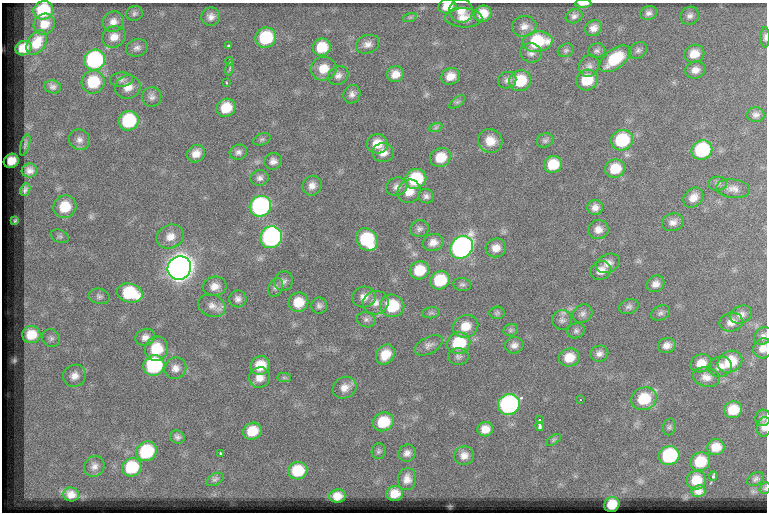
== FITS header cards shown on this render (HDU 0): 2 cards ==
NAXIS1  =                  765
NAXIS2  =                  510

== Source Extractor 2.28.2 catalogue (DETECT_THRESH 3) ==
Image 765 x 510 px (HDU 0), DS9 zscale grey, 1 PNG px = 1 image px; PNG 769 x 514 px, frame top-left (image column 1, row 510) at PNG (2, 3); each listed source drawn as its Kron ellipse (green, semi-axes under 4 px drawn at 4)
Background 56.1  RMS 6.1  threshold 18.4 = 3 sigma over >= 5 px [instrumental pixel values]
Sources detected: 189; all 189 listed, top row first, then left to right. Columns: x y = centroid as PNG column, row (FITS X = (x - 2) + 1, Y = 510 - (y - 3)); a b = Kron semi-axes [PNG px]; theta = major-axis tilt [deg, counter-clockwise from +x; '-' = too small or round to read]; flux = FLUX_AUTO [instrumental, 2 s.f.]
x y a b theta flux
583 4 8 2 2 2200
447 6 9 7 14 5800
43 10 10 9 - 19000
461 11 12 11 - 4300
134 13 8 7 - 1200
648 13 9 7 18 1600
483 14 8 8 - 6700
574 16 8 7 - 1400
690 16 9 8 - 1800
211 17 9 9 - 2500
410 17 7 4 18 790
464 18 18 9 -2 4700
113 22 11 10 - 2900
44 24 11 10 - 4600
524 26 12 10 9 3100
593 28 9 7 40 2600
114 37 12 10 28 4000
765 37 10 4 90 1300
266 38 11 10 - 23000
537 42 15 10 8 23000
37 43 13 9 58 6100
368 44 12 9 19 2600
228 46 3 3 - 450
322 47 9 8 - 10000
23 48 8 7 - 4800
137 48 11 8 16 1900
566 50 8 6 24 940
638 50 10 7 39 1400
597 51 8 7 - 1200
531 53 11 9 -18 2100
694 54 10 9 - 5600
615 59 18 9 37 18000
95 60 11 10 - 57000
230 61 4 3 - 330
589 66 11 9 67 2100
229 68 7 3 80 510
324 69 13 11 11 6700
695 70 10 8 16 2800
395 74 8 8 - 3800
338 76 11 9 32 2200
450 76 9 8 - 4500
122 80 11 7 3 1700
507 80 9 8 - 1700
587 80 11 10 - 11000
520 81 11 10 - 14000
93 82 12 11 - 16000
227 83 4 2 - 330
53 87 8 6 -15 1300
128 87 13 11 20 4800
352 94 9 8 - 2000
152 97 10 9 - 1900
457 102 9 4 35 920
226 108 10 9 - 9400
756 115 9 7 -2 1700
129 121 10 9 - 26000
436 127 7 4 20 860
262 139 9 5 22 990
79 140 11 10 - 2300
545 140 8 7 - 1100
622 140 11 10 - 26000
490 141 12 11 - 5700
377 144 10 9 - 6300
25 145 11 4 72 900
702 150 10 9 - 33000
238 152 9 7 14 1600
383 153 11 9 -1 3300
196 154 9 8 - 3800
440 157 11 9 26 8300
11 161 8 7 - 4300
273 161 9 8 - 2100
553 164 9 8 - 10000
615 168 10 9 - 9600
29 170 8 7 - 2800
260 178 9 8 - 1700
416 179 11 9 31 23000
718 184 9 7 4 1400
312 186 10 9 - 2900
397 187 11 9 19 2200
733 189 17 9 -6 3200
25 190 6 4 68 1400
409 191 12 11 - 5300
426 196 8 7 - 1500
693 198 11 8 45 3600
260 206 11 10 - 81000
65 207 12 11 - 11000
595 207 8 7 - 2300
15 221 4 2 - 440
673 222 11 8 16 2400
419 229 9 8 - 1500
598 230 10 9 - 3300
60 236 9 6 -22 1100
170 237 14 11 24 4400
271 237 11 10 - 94000
367 240 12 10 -51 26000
433 242 10 8 17 3200
461 247 12 10 42 170000
496 248 10 9 - 3700
608 263 12 9 25 3200
179 268 12 11 - 560000
419 270 10 9 - 10000
601 271 10 9 - 3500
440 280 10 9 - 16000
284 281 10 9 - 1700
462 284 9 6 -8 1200
655 284 9 8 - 2600
215 286 12 9 13 3600
275 288 10 7 64 1400
130 293 13 9 -14 21000
99 296 10 7 -15 1500
364 297 12 10 12 3500
238 299 8 8 - 1900
298 302 10 9 - 8100
376 303 13 11 19 3800
212 306 14 11 -21 3300
319 306 8 8 - 1400
392 306 12 11 - 16000
629 307 10 7 19 1400
431 313 9 5 7 940
497 313 7 6 - 810
660 313 10 7 25 1400
583 314 10 8 37 1800
741 314 11 8 19 2500
366 320 9 7 -16 1500
562 320 10 10 - 1800
731 322 12 9 13 3500
466 326 13 11 23 6500
511 330 8 6 22 990
576 331 9 7 26 1200
31 335 9 8 - 7500
763 336 10 7 48 1600
145 337 10 8 26 2400
51 338 9 8 - 1700
459 343 12 10 23 19000
429 345 15 8 27 2200
514 345 9 8 - 2100
667 345 9 7 18 2600
763 348 10 9 - 3300
156 349 12 11 - 13000
385 354 11 8 52 6700
599 354 9 8 - 2000
458 356 10 8 0 1500
569 357 10 9 - 6600
730 362 13 10 28 12000
701 363 10 9 - 4900
154 365 10 10 - 45000
260 365 10 9 - 8600
720 367 11 10 - 3600
175 368 11 10 - 3100
74 376 12 10 36 3300
260 377 11 10 - 3800
706 377 14 9 -12 3400
284 378 7 4 -1 700
345 388 12 10 29 3700
644 399 13 11 24 14000
580 400 2 2 - 240
509 404 11 10 - 79000
733 410 9 8 - 9100
763 418 8 7 - 1300
540 420 3 2 - 470
383 422 11 9 24 12000
540 426 4 3 - 1100
669 427 8 6 76 970
764 427 10 7 80 2400
485 429 8 7 - 4300
252 431 9 8 - 8700
177 437 7 6 - 1400
554 440 8 4 33 730
716 447 9 8 - 5800
146 451 11 9 38 24000
379 451 8 7 - 890
220 453 3 3 - 910
407 453 9 8 - 2000
464 455 10 9 - 3000
669 456 10 9 - 34000
700 462 10 9 - 12000
94 466 11 9 49 2300
132 467 10 9 - 18000
298 471 9 9 - 13000
713 476 5 3 - 660
215 479 9 5 28 1100
407 479 11 9 83 3000
755 479 9 6 30 1100
696 480 10 9 - 7800
765 488 6 5 - 610
698 491 7 6 - 2300
395 493 8 7 - 4700
71 494 8 7 - 3300
337 496 8 6 5 3600
612 504 8 7 - 7000
At the frame edge (FLAGS 8, measured only in part): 7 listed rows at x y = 583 4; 447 6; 43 10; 765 37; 763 348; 764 427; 765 488